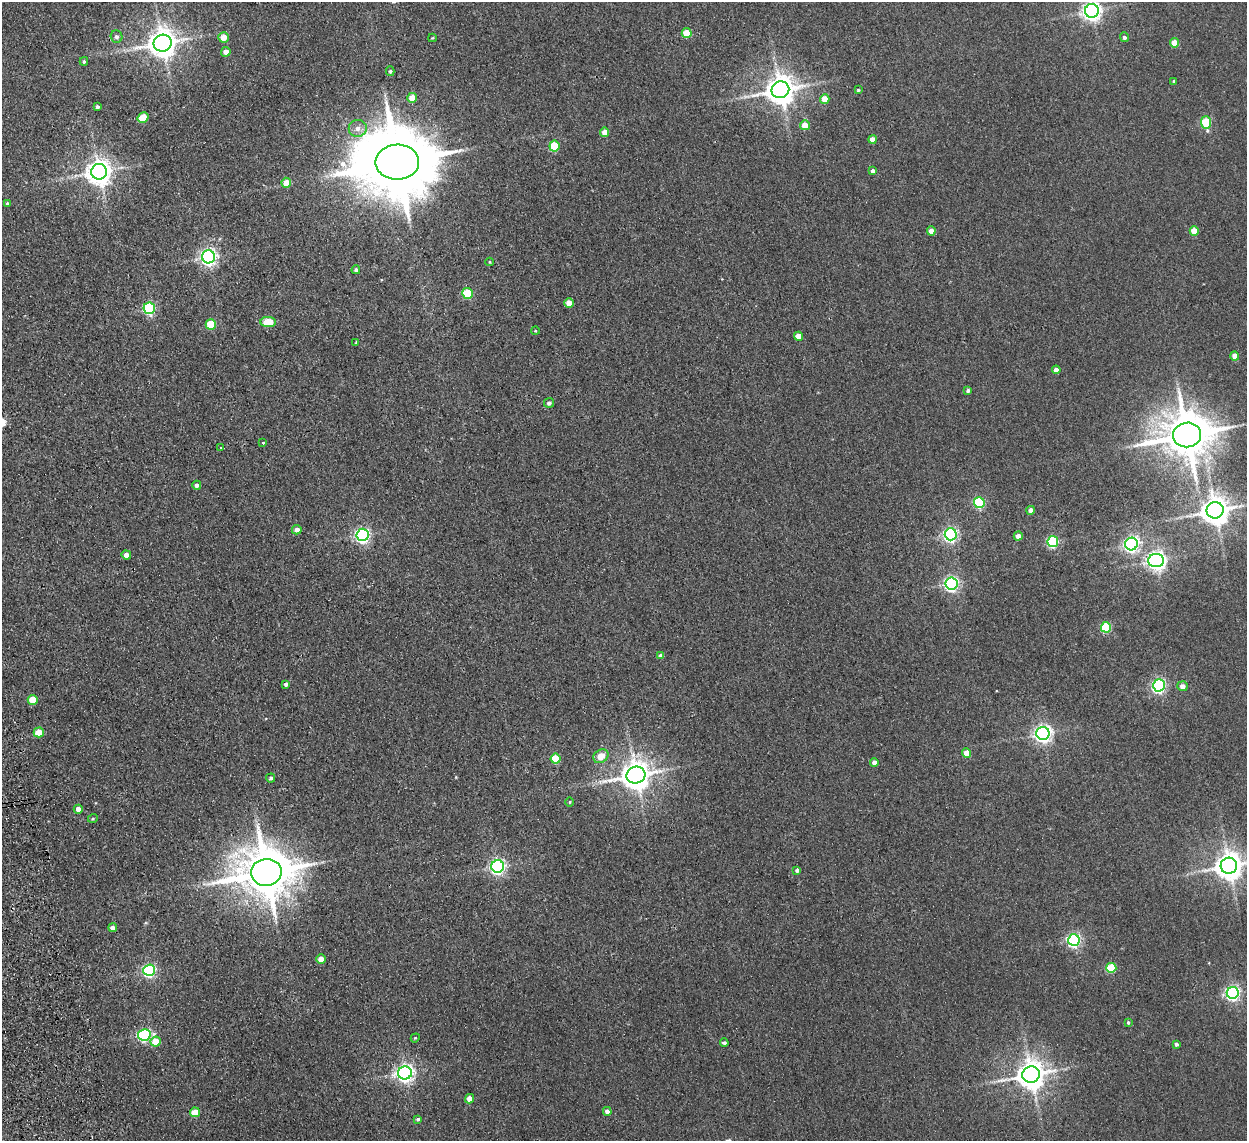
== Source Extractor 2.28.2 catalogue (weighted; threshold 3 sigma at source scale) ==
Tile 7 of 4 x 4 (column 3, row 2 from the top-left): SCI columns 2542-3786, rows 2434-3572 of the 5083 x 4981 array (HDU 1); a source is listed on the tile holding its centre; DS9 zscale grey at full resolution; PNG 1249 x 1143 px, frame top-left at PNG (2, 2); each listed source drawn as its Kron ellipse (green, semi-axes under 4 px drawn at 4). Shown black and unused: <1% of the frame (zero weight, under 2 of 3 exposures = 3% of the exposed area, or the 3 px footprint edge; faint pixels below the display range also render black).
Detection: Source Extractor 2.28.2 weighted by HDU 2 'WHT'; one run over the whole footprint, this tile lists its part. Background 0.0671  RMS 0.0097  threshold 0.0438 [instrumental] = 3 sigma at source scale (4.5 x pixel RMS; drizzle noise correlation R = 1.50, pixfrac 1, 0.05/0.05 arcsec/px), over >= 5 px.
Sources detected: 101; all 101 listed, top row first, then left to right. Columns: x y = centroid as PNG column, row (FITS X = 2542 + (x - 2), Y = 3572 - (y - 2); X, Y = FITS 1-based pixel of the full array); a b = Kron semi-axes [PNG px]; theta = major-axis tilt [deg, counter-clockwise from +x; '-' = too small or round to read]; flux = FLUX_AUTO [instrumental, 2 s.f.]
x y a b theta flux
1092 11 7 7 - 470
687 33 5 5 - 28
116 37 6 6 - 2.9
224 37 5 5 - 12
1124 37 5 4 - 2.4
432 38 4 4 - 0.85
162 43 9 8 - 1300
1175 43 5 4 - 20
226 52 5 4 - 7
84 61 4 3 - 1.5
390 71 5 4 - 1.3
1174 81 4 4 - 1.2
780 90 9 8 - 1500
858 90 4 4 - 1.2
412 98 5 5 - 15
825 99 5 4 - 18
97 107 4 3 - 2.5
143 117 6 5 - 23
1206 122 6 5 - 54
805 125 5 5 - 13
358 128 9 8 - 6
605 132 5 4 - 12
872 139 4 4 - 8.3
554 146 5 5 - 46
397 162 22 17 2 13000
873 171 4 4 - 4.3
99 172 8 7 - 1000
286 183 5 4 - 12
7 204 4 4 - 1.6
931 231 4 4 - 7.6
1194 231 5 4 - 20
208 257 6 6 - 330
489 262 4 3 - 0.79
356 270 4 4 - 2.2
467 293 5 5 - 41
569 303 5 4 - 11
149 308 6 5 - 120
268 322 8 5 -2 29
211 324 5 5 - 36
535 331 4 3 - 0.84
798 336 4 4 - 12
356 342 3 3 - 0.83
1235 356 4 4 - 10
1056 370 4 4 - 6.2
968 391 4 3 - 1.9
549 403 5 4 - 2.8
1187 435 14 12 9 4500
263 442 3 3 - 2.4
221 448 3 3 - 2.8
197 485 4 4 - 3.4
979 503 5 5 - 89
1031 510 4 4 - 4.1
1215 510 8 8 - 1300
297 530 5 4 - 5.3
951 534 6 6 - 230
363 535 6 6 - 250
1018 536 4 4 - 6.5
1053 542 5 5 - 100
1131 544 6 6 - 290
126 555 5 4 - 5.4
1156 560 7 6 - 490
951 584 6 6 - 220
1106 627 5 5 - 54
661 656 4 4 - 4.9
286 684 4 3 - 2.2
1159 685 6 6 - 210
1182 686 5 5 - 6.1
33 700 5 5 - 21
39 732 5 5 - 15
1043 733 6 6 - 400
966 753 4 4 - 13
601 756 8 6 36 13
555 759 5 5 - 37
874 762 4 4 - 5.6
636 775 9 8 - 1500
271 778 4 4 - 2.1
570 802 4 3 - 0.81
78 809 4 4 - 8.4
93 818 5 3 - 0.85
498 866 6 6 - 270
1229 866 8 8 - 1200
797 870 4 4 - 2.2
266 872 15 13 4 5300
113 928 4 4 - 4.6
1074 940 6 6 - 200
321 959 5 4 - 9.4
1111 968 5 5 - 41
149 970 6 5 - 170
1233 993 6 6 - 250
1128 1022 4 3 - 1.4
144 1035 6 6 - 140
415 1038 5 3 - 0.84
156 1042 5 5 - 19
724 1043 4 3 - 2.2
1176 1044 4 4 - 2.5
405 1073 7 6 - 410
1031 1075 9 8 - 1400
469 1099 5 4 - 8.7
607 1111 4 4 - 4.6
195 1112 5 5 - 20
418 1119 4 3 - 2
Isophote crosses this tile's border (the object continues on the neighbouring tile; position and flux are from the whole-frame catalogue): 2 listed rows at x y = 1092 11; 1229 866